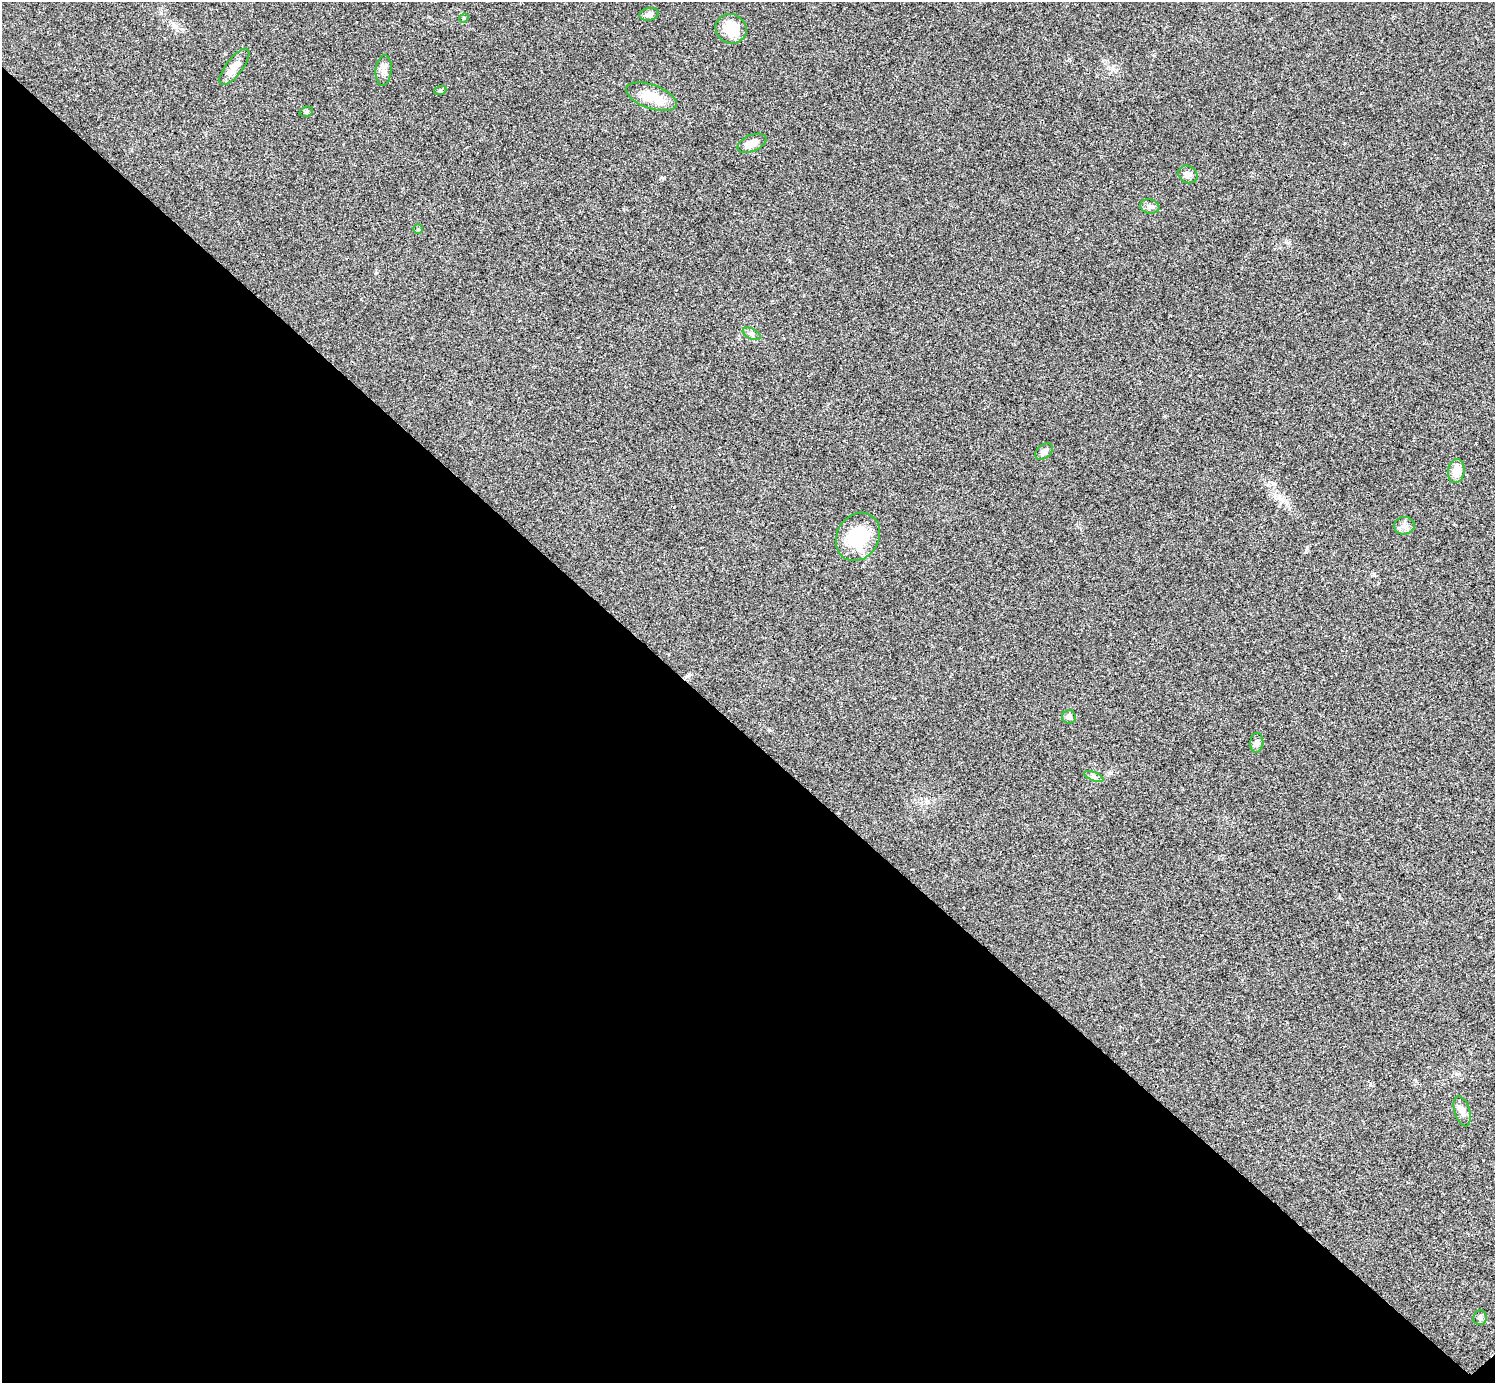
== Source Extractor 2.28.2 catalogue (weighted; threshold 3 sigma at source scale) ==
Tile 14 of 4 x 4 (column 2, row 4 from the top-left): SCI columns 1501-2993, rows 301-1681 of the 5983 x 5983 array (HDU 1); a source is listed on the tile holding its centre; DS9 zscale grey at full resolution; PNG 1497 x 1385 px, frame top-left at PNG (2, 2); each listed source drawn as its Kron ellipse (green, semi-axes under 4 px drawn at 4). Shown black and unused: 47% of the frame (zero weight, under 3 of 4 exposures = <1% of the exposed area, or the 3 px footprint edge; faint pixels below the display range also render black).
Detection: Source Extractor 2.28.2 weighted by HDU 2 'WHT'; one run over the whole footprint, this tile lists its part. Background 0.0192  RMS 0.004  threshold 0.0179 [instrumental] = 3 sigma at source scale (4.5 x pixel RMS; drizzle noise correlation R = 1.50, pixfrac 1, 0.05/0.05 arcsec/px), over >= 5 px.
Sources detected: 22; all 22 listed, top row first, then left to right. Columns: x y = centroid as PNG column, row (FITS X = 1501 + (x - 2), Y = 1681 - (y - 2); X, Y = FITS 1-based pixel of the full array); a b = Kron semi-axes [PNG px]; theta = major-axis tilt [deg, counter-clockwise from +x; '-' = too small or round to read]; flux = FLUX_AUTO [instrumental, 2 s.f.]
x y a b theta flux
649 14 9 6 12 1.4
464 18 5 4 - 0.48
731 29 16 14 -28 10
234 67 22 8 53 4.1
384 70 15 8 85 2.3
440 91 6 4 18 0.56
651 97 26 12 -19 8.8
306 112 7 5 18 0.58
752 143 15 8 23 3.3
1188 174 10 8 -32 1.9
1150 206 10 7 -11 1.4
418 229 5 5 - 0.46
752 334 10 5 -27 1.1
1044 452 10 6 38 1.8
1456 471 12 8 79 4.6
1404 526 10 9 - 2
858 537 25 21 58 19
1069 717 7 6 - 1.3
1257 743 10 6 85 1.3
1094 776 10 3 -21 0.77
1462 1111 15 7 -73 2.6
1480 1317 7 6 - 1.1
Unlisted compact peaks at least as high as the median listed source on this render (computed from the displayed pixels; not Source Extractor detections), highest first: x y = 1307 548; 161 13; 1286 242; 1344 143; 663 178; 769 730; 376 273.